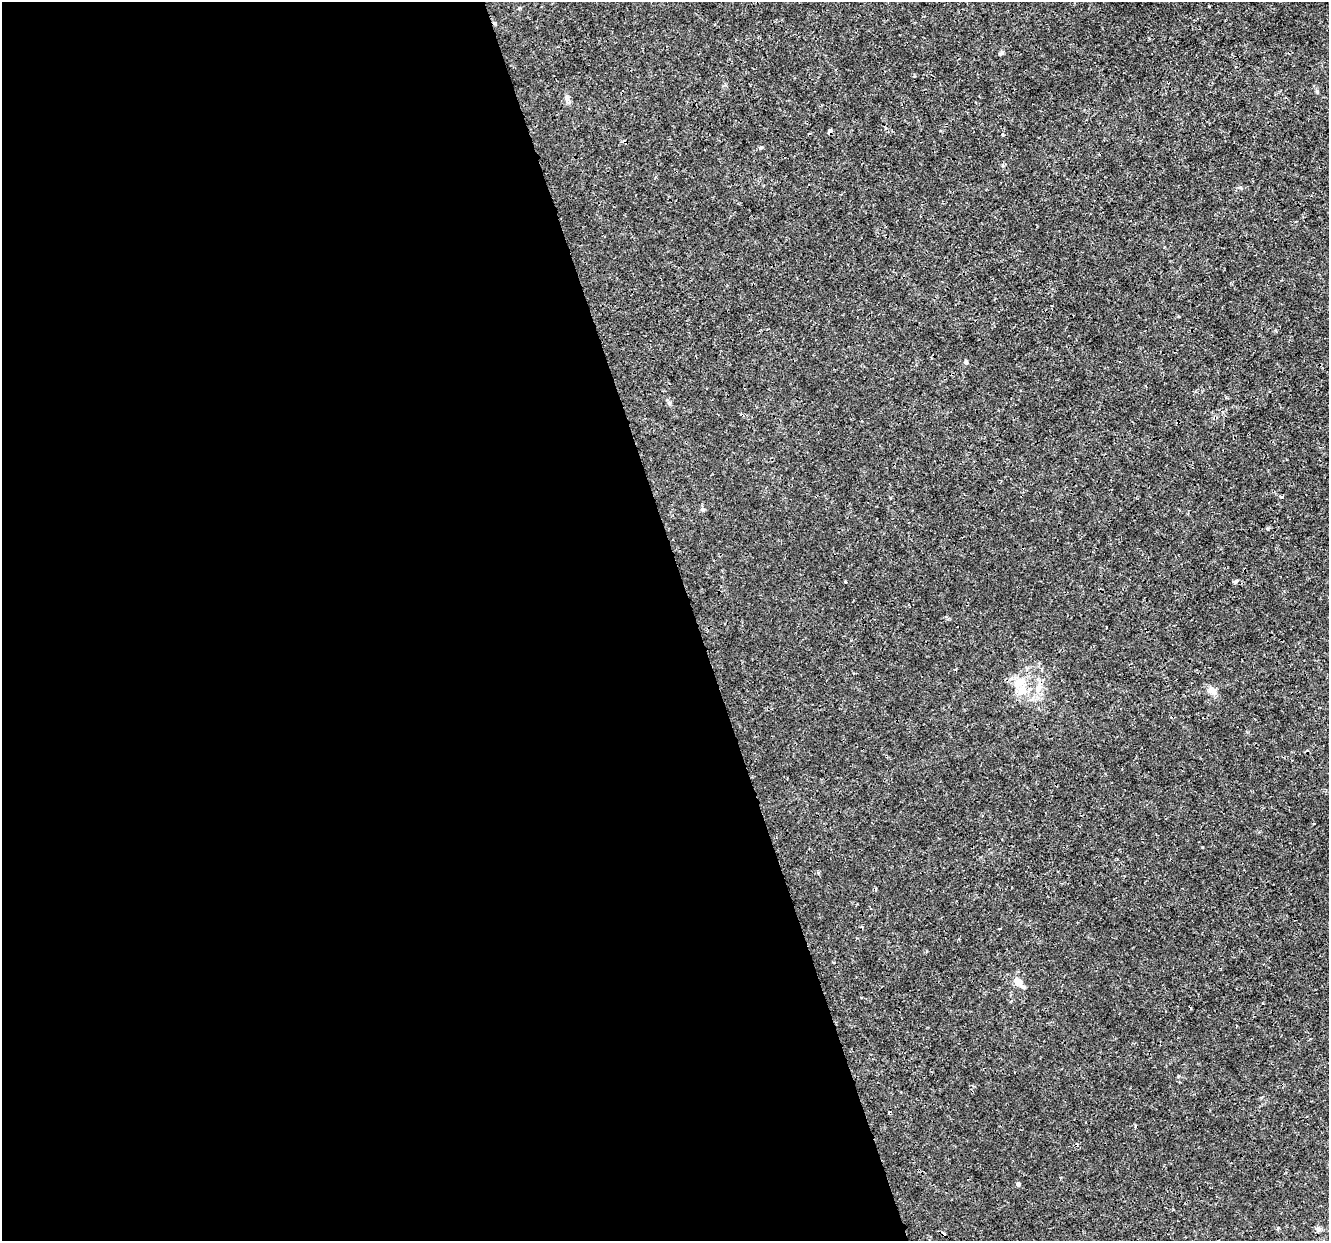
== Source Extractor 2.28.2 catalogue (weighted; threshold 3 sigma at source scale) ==
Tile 9 of 4 x 4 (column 1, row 3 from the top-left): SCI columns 2-1328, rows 1351-2589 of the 5310 x 5126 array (HDU 1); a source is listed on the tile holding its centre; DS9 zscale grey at full resolution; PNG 1331 x 1243 px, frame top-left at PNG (2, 2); no overlay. Shown black and unused: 52% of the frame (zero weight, under 3 of 4 exposures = <1% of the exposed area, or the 3 px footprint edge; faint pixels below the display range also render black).
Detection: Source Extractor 2.28.2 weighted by HDU 2 'WHT'; one run over the whole footprint, this tile lists its part. Background 0.00258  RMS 8.2e-04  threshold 0.00367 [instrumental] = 3 sigma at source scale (4.5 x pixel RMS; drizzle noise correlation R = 1.50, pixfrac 1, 0.0396/0.0396 arcsec/px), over >= 5 px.
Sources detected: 22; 4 cosmic-ray / hot-pixel residue — not listed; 1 inside a brighter listed object's ellipse — not listed separately; the other 17 listed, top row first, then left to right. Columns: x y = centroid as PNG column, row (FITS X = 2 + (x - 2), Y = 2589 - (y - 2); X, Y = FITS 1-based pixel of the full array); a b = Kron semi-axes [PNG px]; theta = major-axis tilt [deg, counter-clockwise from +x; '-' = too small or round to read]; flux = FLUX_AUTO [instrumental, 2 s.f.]
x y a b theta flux
1001 53 6 5 - 0.15
567 98 8 7 - 0.25
830 131 5 4 - 0.35
761 147 6 3 19 0.1
966 362 5 4 - 0.18
669 403 6 5 - 0.14
862 421 2 2 - 0.072
703 509 6 5 - 0.15
845 582 3 3 - 0.093
1235 582 5 4 - 0.2
1019 683 22 10 43 1.2
1038 688 15 8 75 0.77
1030 689 8 5 26 0.25
1213 692 11 6 -45 0.4
1018 982 11 8 -49 0.79
1018 1184 5 4 - 0.22
1318 1229 8 7 - 0.26
Overlapping masked pixels (flux is a lower limit): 1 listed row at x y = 830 131
Unlisted compact peaks at least as high as the median listed source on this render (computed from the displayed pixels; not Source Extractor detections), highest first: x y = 1317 91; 1178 1076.